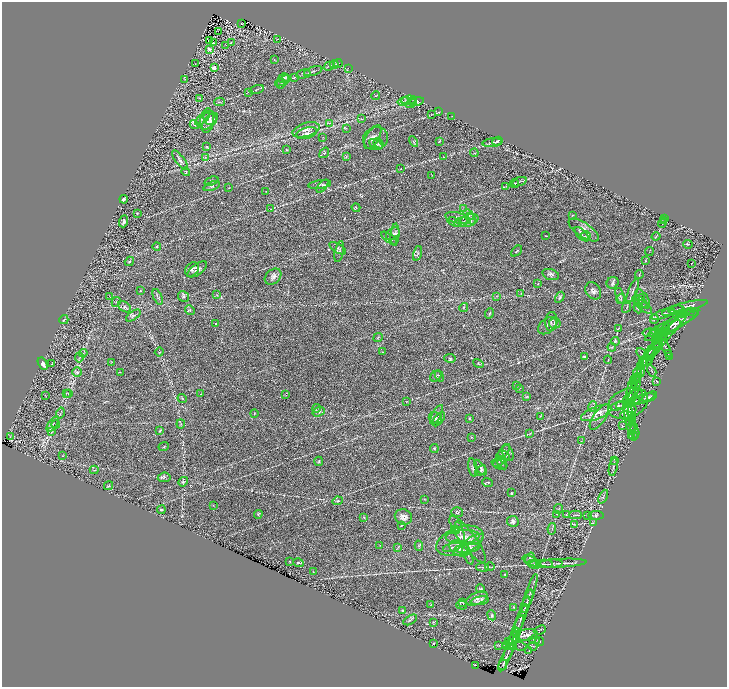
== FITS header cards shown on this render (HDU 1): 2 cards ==
NAXIS1  =                 1450
NAXIS2  =                 1369

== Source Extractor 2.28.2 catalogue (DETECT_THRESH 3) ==
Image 1450 x 1369 px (HDU 1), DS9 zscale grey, zoomed out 1/2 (1 PNG px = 2 x 2 image px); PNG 729 x 689 px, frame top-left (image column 2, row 1369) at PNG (2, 2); each listed source drawn as its Kron ellipse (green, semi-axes under 4 px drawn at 4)
Background 0.8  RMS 0.033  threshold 0.0977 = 3 sigma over >= 5 px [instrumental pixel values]
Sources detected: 370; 17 cannot appear on this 1/2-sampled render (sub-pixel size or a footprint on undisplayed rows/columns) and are neither listed nor drawn; the other 353 listed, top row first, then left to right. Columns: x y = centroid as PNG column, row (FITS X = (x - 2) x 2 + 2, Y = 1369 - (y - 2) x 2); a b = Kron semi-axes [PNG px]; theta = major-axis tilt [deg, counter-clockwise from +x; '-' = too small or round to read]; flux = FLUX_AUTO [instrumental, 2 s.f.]
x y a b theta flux
242 24 2 2 - 3.2
218 31 3 1 - 66
278 39 4 2 - 3.9
210 41 2 1 - 1.9
231 42 3 1 - 2.9
213 43 2 1 - 2.2
225 45 2 1 - 1.7
209 49 4 3 - 17
274 60 4 2 - 3.6
338 63 4 2 - 5.1
195 64 2 1 - 2.5
334 65 4 3 - 7.6
329 66 5 2 - 6.6
214 68 4 3 - 16
348 68 2 1 - 1.6
313 71 9 2 18 8.8
304 74 7 3 11 8.9
286 77 4 4 - 7
284 78 5 4 - 11
294 78 3 2 - 3.5
185 79 2 2 - 3.2
283 81 8 4 27 13
281 84 5 2 - 6.1
257 89 7 2 17 5.6
248 92 3 1 - 2.2
375 96 4 2 - 3.3
199 98 3 2 - 2.9
409 100 8 3 7 9.4
404 101 6 3 13 9
219 102 5 1 - 3.6
416 102 7 3 12 9
411 103 6 3 36 6.9
439 112 4 2 - 3.4
431 115 3 2 - 2.2
452 116 3 1 - 1.8
210 118 7 6 - 20
202 119 9 2 37 11
362 119 3 2 - 4.4
207 121 12 6 84 34
210 121 10 5 47 25
330 123 3 2 - 2.3
194 125 5 3 - 5.8
346 128 3 2 - 3.6
306 130 14 7 16 48
307 133 10 5 17 35
323 137 2 1 - 1.7
373 137 13 6 59 29
375 139 13 11 20 41
414 141 6 2 -60 4.9
439 141 3 3 - 3.4
497 141 5 3 - 12
378 143 6 4 -49 11
492 143 10 2 6 11
376 144 7 4 -29 12
207 147 4 3 - 5.7
287 150 3 2 - 3.8
324 153 6 4 52 7.7
474 153 4 1 - 2.2
346 156 4 2 - 4.2
206 157 3 2 - 3.3
444 157 2 2 - 2
180 160 12 4 -53 20
401 169 3 2 - 3.4
186 172 4 3 - 6.2
432 175 3 2 - 2.3
211 181 7 4 18 10
519 182 7 2 21 8.1
514 183 5 2 - 6.5
320 184 11 3 7 16
212 186 9 4 20 11
322 186 8 4 49 15
506 186 4 2 - 5.3
229 188 3 2 - 2.8
266 191 2 2 - 1.7
124 199 4 3 - 12
356 208 4 2 - 4.3
271 209 3 2 - 2.8
464 209 3 2 - 4.2
137 213 2 2 - 4.5
469 214 6 4 -45 14
573 215 3 2 - 2.8
458 218 13 5 -12 21
665 218 2 1 - 2
471 219 6 4 -70 14
664 220 4 1 - 2.5
124 221 6 3 70 15
468 221 10 6 19 36
455 222 7 4 -17 11
461 222 7 4 17 14
662 223 4 1 - 3.2
584 230 18 7 -33 46
393 234 8 5 40 22
582 234 9 4 -45 13
395 235 11 4 87 22
546 236 3 2 - 2.4
585 236 6 3 31 11
656 236 4 2 - 4.8
389 238 9 4 -35 15
688 244 5 3 - 5.8
157 246 4 3 - 6.4
338 248 9 4 -31 13
516 251 6 2 43 4.4
649 251 4 1 - 3.2
339 252 11 4 78 13
417 253 7 2 73 7.4
129 261 5 2 - 5.8
645 261 3 2 - 2.6
691 264 2 1 - 37
192 269 8 6 51 19
197 269 11 5 36 23
551 274 9 5 -17 17
639 274 4 2 - 4.4
273 277 9 7 41 23
613 283 6 5 - 13
538 284 3 2 - 2.8
140 291 4 3 - 5.8
593 291 9 7 -53 22
633 291 13 2 69 13
521 293 3 2 - 3.8
217 295 3 2 - 3.8
184 296 6 5 - 11
496 296 3 2 - 3.7
620 296 8 3 -69 9
110 297 3 2 - 3.1
158 297 8 4 -67 12
560 297 6 3 58 9.7
621 299 5 3 - 6.3
640 299 5 4 - 13
643 299 11 5 -59 20
116 302 5 3 - 6.8
640 302 8 4 -30 21
689 306 19 4 11 26
124 307 7 5 -29 18
464 307 4 3 - 6.5
626 307 6 2 65 6
644 307 10 4 -39 20
638 308 5 4 - 13
190 310 5 4 - 9.6
676 310 7 2 8 9.2
673 311 11 2 17 14
690 312 4 1 - 2.8
489 314 5 2 - 5.3
663 314 12 2 19 16
684 314 4 2 - 4.4
133 316 8 4 36 13
654 319 5 2 - 5.1
64 320 5 3 - 6
551 322 9 6 84 23
216 323 3 2 - 3.6
555 323 6 5 - 12
677 323 24 4 27 47
672 325 31 6 29 65
547 326 10 7 41 27
674 326 8 3 46 9.5
619 328 3 2 - 3.3
660 329 10 2 21 8.6
665 332 5 2 - 7.7
650 333 7 3 0 11
655 334 5 2 - 5.1
667 334 31 4 48 74
663 335 7 3 59 9.8
378 337 5 2 - 4.2
658 337 5 2 - 4.3
615 341 4 2 - 3.9
657 342 6 4 60 13
663 343 16 3 -63 22
658 345 5 4 - 13
612 347 4 2 - 4
654 351 9 3 52 14
159 352 4 2 - 3
382 352 2 2 - 2.9
649 352 7 2 60 10
83 353 4 2 - 4.7
643 354 7 2 -44 5.3
668 354 2 1 - 2
651 355 7 3 51 12
584 356 3 2 - 7.8
669 356 3 1 - 2
79 357 5 2 - 6.7
450 358 6 3 -12 7.6
649 358 9 4 60 21
608 360 4 2 - 3.4
644 361 5 3 - 5.9
647 361 5 3 - 9.6
112 362 4 3 - 5.2
642 363 3 2 - 2.8
43 364 6 3 -60 40
52 364 3 2 - 2.7
478 364 5 3 - 5.5
640 367 3 2 - 3
652 371 6 2 -60 5
77 372 5 4 - 11
120 372 3 2 - 2.8
641 372 5 3 - 11
637 373 5 1 - 4
436 376 6 4 38 9.4
439 376 6 3 -67 6
635 379 6 2 60 9.2
657 382 3 2 - 2.9
633 383 6 3 57 9.8
516 386 3 2 - 2.5
519 388 4 2 - 3.1
635 389 16 3 73 29
631 391 12 2 77 15
66 393 3 2 - 3.2
68 394 3 2 - 2.6
200 394 3 1 - 2.4
45 395 3 2 - 2.2
286 395 3 2 - 2.2
527 397 4 3 - 5.4
630 397 4 4 - 13
633 397 10 6 25 29
650 397 8 3 24 12
182 398 5 3 - 5.5
641 399 15 2 17 20
406 402 3 2 - 2.2
632 402 8 3 23 15
628 403 21 14 24 95
622 405 5 2 - 5.6
618 406 7 2 20 6.8
592 407 5 4 - 11
317 408 5 3 - 7.5
632 411 7 3 78 13
319 412 6 4 19 12
60 413 5 1 - 4.9
596 413 16 6 21 59
254 414 4 2 - 3.1
629 414 12 3 -87 27
436 415 11 3 62 15
624 415 4 3 - 5.4
632 415 4 2 - 4.1
540 416 3 2 - 3.8
599 417 15 6 56 41
435 418 7 5 -25 21
632 418 4 3 - 6.9
439 419 8 3 52 12
469 419 3 3 - 3.5
632 422 3 2 - 4.1
53 424 9 2 54 9.5
56 424 4 2 - 5.5
181 424 4 3 - 6.6
622 426 3 2 - 2.6
631 426 7 2 -73 11
633 426 3 2 - 3.9
160 431 3 2 - 5.4
52 432 4 2 - 4.7
635 432 7 2 -75 7.2
530 433 4 2 - 4.3
633 435 5 2 - 5.1
632 436 3 2 - 4.8
10 437 3 2 - 3.7
471 437 2 2 - 2.7
581 441 3 2 - 2.6
164 447 5 3 - 6.1
434 449 4 3 - 5.9
503 452 10 3 50 15
508 453 9 5 -67 17
504 455 6 3 -24 11
63 456 2 2 - 2.6
615 460 4 3 - 7.1
319 461 5 3 - 5.8
499 462 6 3 36 8.4
502 463 7 4 -58 11
499 465 8 3 -24 8.9
473 467 9 4 -80 15
613 467 9 3 77 14
480 468 9 3 -54 14
94 470 4 3 - 5.5
481 470 6 4 40 12
164 477 6 5 - 13
183 482 5 3 - 8.3
488 482 5 2 - 6.2
108 486 5 2 - 4.8
512 493 3 2 - 4.7
603 497 7 2 65 9.2
424 499 3 2 - 3.2
337 501 5 3 - 9.2
213 505 2 2 - 2
559 509 5 2 - 4.7
161 510 4 3 - 7.2
457 512 6 4 -19 8.9
258 514 4 3 - 6.9
557 514 3 2 - 3.4
566 515 3 2 - 2.7
576 515 6 3 1 9.3
588 515 3 2 - 2.8
596 515 8 3 0 11
364 517 3 2 - 3.6
403 517 9 7 -25 27
513 521 6 5 - 19
593 522 4 2 - 3.6
574 524 3 2 - 3.1
401 525 3 2 - 3.6
552 529 6 2 80 4.4
455 530 4 3 - 7.2
460 532 11 3 -75 17
463 537 17 7 3 57
468 539 28 8 -53 79
475 539 10 3 21 17
460 541 24 13 20 130
380 545 2 1 - 1.9
419 546 5 3 - 6.5
398 547 4 2 - 5.3
452 547 9 2 15 12
460 548 10 7 -27 44
467 548 13 4 7 34
468 554 11 3 -67 17
530 558 6 4 57 11
290 561 3 2 - 2.8
531 561 9 4 -24 17
298 563 5 3 - 6.7
562 563 25 2 3 24
534 564 7 2 -13 8.1
545 564 8 2 -2 9.9
551 564 12 2 3 10
483 567 6 2 -1 7.3
490 567 5 2 - 4.2
313 572 3 2 - 2.1
504 574 3 2 - 2.2
480 589 4 3 - 6.8
530 593 20 2 71 24
528 598 9 3 68 16
477 599 11 6 23 29
480 601 9 4 9 19
462 602 4 3 - 4.3
431 604 3 2 - 2.3
462 605 5 2 - 4.4
514 607 4 2 - 4.2
525 607 10 2 71 16
402 610 3 3 - 4.6
492 615 5 4 - 8.6
410 620 7 2 31 7.2
520 620 17 2 70 22
433 622 4 3 - 6.5
516 630 16 4 70 27
540 630 6 2 24 5.9
527 635 11 5 8 31
517 638 2 1 - 2.1
513 639 11 3 69 16
534 640 5 3 - 7.6
509 641 4 1 - 2.9
540 642 4 3 - 5.6
433 644 2 2 - 3.9
499 645 4 2 - 3.6
507 646 4 2 - 3.7
510 646 16 3 69 25
514 646 3 2 - 3.8
520 646 7 1 -5 4.7
533 646 4 2 - 6.2
529 650 3 2 - 2.6
506 657 15 2 66 17
475 665 2 2 - 1.8
503 665 5 2 - 5.6
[17 sub-pixel or undisplayed-footprint detections neither listed nor drawn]